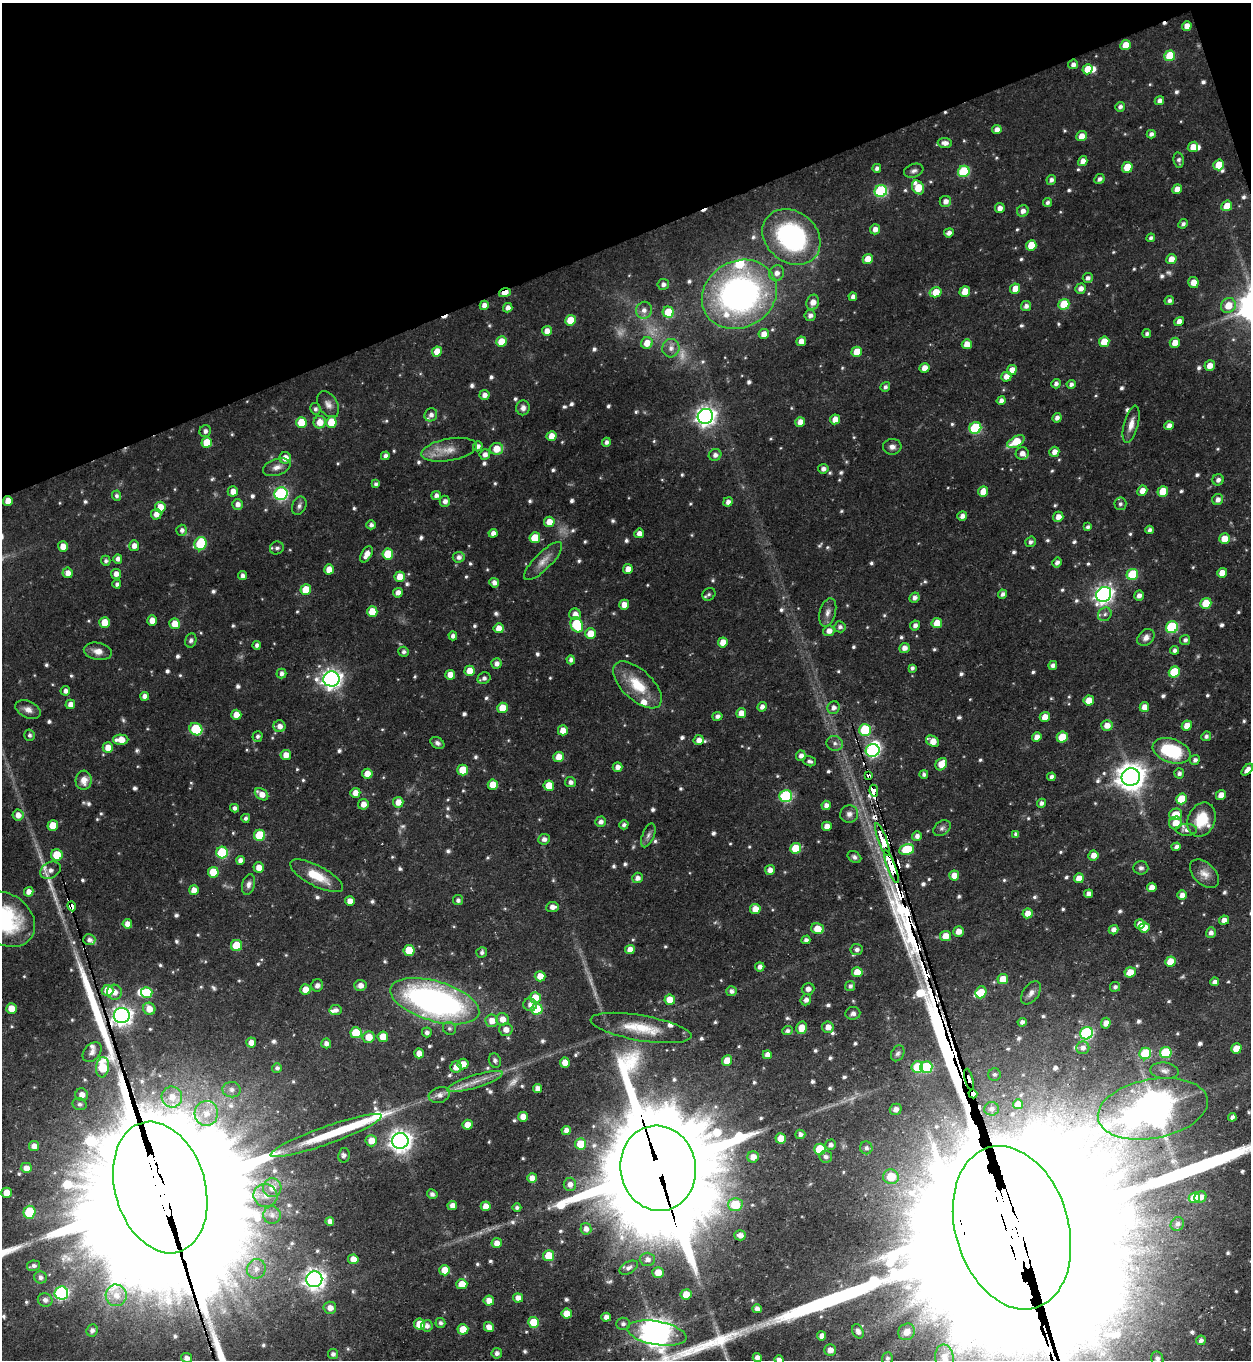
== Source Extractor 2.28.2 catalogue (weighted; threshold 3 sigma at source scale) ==
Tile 3 of 4 x 4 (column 3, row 1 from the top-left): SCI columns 2772-4020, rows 4073-5430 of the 5415 x 5430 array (HDU 1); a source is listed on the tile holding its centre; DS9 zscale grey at full resolution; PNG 1253 x 1362 px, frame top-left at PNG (2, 3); each listed source drawn as its Kron ellipse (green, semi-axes under 4 px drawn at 4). Shown black and unused: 18% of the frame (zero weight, under 3 of 5 exposures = <1% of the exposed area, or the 3 px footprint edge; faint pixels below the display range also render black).
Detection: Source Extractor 2.28.2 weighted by HDU 2 'WHT'; one run over the whole footprint, this tile lists its part. Background 0.0433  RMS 0.004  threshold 0.0181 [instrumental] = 3 sigma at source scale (4.5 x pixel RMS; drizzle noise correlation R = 1.50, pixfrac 1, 0.05/0.05 arcsec/px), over >= 5 px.
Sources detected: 823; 9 too faint to see at this stretch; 9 inside a brighter object's white glare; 8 cosmic-ray / hot-pixel residue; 5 long thin detections or spike segments (spike, bleed or trail) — neither listed nor drawn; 16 inside a brighter listed object's ellipse — not listed separately; of the other 776, all 500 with FLUX_AUTO >= 1.11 (the completeness limit of this list) listed and drawn (276 fainter detections not listed), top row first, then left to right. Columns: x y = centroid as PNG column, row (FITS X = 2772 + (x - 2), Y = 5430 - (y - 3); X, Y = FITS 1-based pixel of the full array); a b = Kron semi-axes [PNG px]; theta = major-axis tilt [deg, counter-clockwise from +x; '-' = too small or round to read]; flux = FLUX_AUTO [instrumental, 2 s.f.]
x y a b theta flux
1187 26 5 4 - 3.3
1125 45 5 5 - 6.5
1170 56 5 5 - 15
1073 64 5 5 - 1.8
1087 69 5 5 - 7.3
1159 101 5 4 - 1.8
1120 107 5 4 - 1.5
997 130 5 4 - 2.5
1151 134 4 4 - 1.6
1081 136 5 5 - 4.1
945 143 7 5 -7 2.4
1193 147 5 5 - 4.3
1179 160 7 5 -80 1.3
1083 161 5 4 - 2.8
1219 165 5 5 - 8.6
1127 167 5 5 - 9.5
877 168 4 4 - 1.5
914 171 10 6 20 1.5
964 171 6 5 - 27
1099 179 5 4 - 1.4
1051 180 5 4 - 1.5
918 187 7 5 -58 11
1177 189 5 4 - 3.5
881 191 6 6 - 43
945 201 6 5 - 2.4
1047 203 4 4 - 1.2
1227 206 5 5 - 6.2
1000 208 5 5 - 2.1
1023 211 6 5 - 2.4
1183 224 5 4 - 1.2
875 229 5 5 - 2.5
949 233 5 4 - 2
791 237 31 25 -39 61
1151 238 4 4 - 1.1
1031 245 5 5 - 7.7
868 259 5 5 - 4.9
1171 259 5 5 - 4.1
777 273 8 7 - 2.6
1088 278 5 5 - 1.5
1193 283 5 5 - 3.5
663 284 6 5 - 1.7
1015 289 5 5 - 5.5
1081 289 5 5 - 2.3
965 291 5 5 - 6.4
936 292 6 5 - 7.3
505 293 6 4 17 5.4
739 294 39 33 29 150
853 297 4 4 - 1.7
1169 300 5 4 - 1.4
813 302 8 6 73 3.7
1064 304 5 5 - 13
484 305 4 4 - 3
1228 305 8 7 - 6.4
1026 306 5 5 - 1.7
508 308 5 4 - 2.3
644 310 8 8 - 2.3
668 312 5 5 - 12
810 315 5 5 - 1.7
570 320 5 5 - 8.9
1179 321 5 4 - 2.9
547 331 5 5 - 3.3
764 334 5 5 - 3.6
1147 334 4 4 - 1.1
801 341 5 5 - 3.5
501 342 5 5 - 8
1104 342 5 5 - 7.1
647 343 6 5 - 5.4
1175 343 5 5 - 4.4
967 344 5 5 - 4.6
671 348 9 8 - 2.6
437 352 5 5 - 5.9
857 352 5 5 - 7.4
1210 366 5 5 - 3.6
924 368 5 4 - 3.7
1012 370 5 4 - 3.7
1006 377 5 5 - 3
1056 384 5 4 - 1.4
1071 384 4 4 - 1.4
885 387 5 4 - 1.2
484 395 5 5 - 2.3
1001 401 4 4 - 2
328 404 14 9 -57 2.6
523 408 7 6 - 1.9
315 409 6 5 - 1.2
431 415 7 6 - 1.9
705 416 8 7 - 210
1057 418 5 4 - 1.7
835 419 5 5 - 4.1
301 422 5 5 - 10
320 422 6 6 - 5.5
331 422 5 5 - 9.4
800 422 5 5 - 3.9
1131 424 19 7 75 3.8
1169 426 5 4 - 2.5
975 428 6 5 - 32
205 431 6 5 - 1.2
551 436 5 5 - 5.1
207 442 5 5 - 7.8
606 442 4 4 - 1.5
1016 442 9 5 30 10
478 446 5 4 - 1.8
892 447 9 8 - 2
496 449 7 6 - 6.1
449 450 28 11 10 6.9
1054 452 5 5 - 2.9
1022 453 6 6 - 2.2
485 454 5 5 - 2.1
715 455 6 6 - 1.9
385 456 4 4 - 1.7
285 458 6 5 - 3.7
277 467 14 8 17 2.7
823 469 5 4 - 1.6
1218 480 6 5 - 1.7
376 484 4 4 - 1.2
233 491 5 5 - 3.6
1142 491 5 5 - 3.5
1163 491 5 5 - 9.7
983 492 5 5 - 5.3
281 494 6 6 - 64
436 495 5 4 - 1.7
116 496 5 4 - 1.1
1218 499 5 5 - 2.1
8 501 5 5 - 4.5
445 501 5 5 - 2
728 502 5 4 - 2
237 504 5 5 - 2.2
1120 504 6 6 - 1.4
299 506 9 7 68 1.5
160 507 5 5 - 6.1
156 514 5 5 - 2.8
962 516 5 4 - 2.1
1058 517 5 5 - 2.9
549 522 5 5 - 4.8
371 525 5 4 - 1.4
1088 527 4 3 - 1.2
182 530 5 5 - 1.4
1150 530 4 4 - 1.4
493 533 4 4 - 2
639 533 5 4 - 2.6
535 538 5 5 - 11
1224 539 5 5 - 6.2
1030 542 5 5 - 1.3
200 544 7 6 - 21
63 546 5 5 - 4.3
134 546 5 5 - 2.6
277 548 7 6 - 1.3
366 554 9 5 60 3.7
388 554 5 5 - 14
459 557 6 5 - 1.8
118 559 4 4 - 1.7
106 561 5 5 - 1.1
543 561 25 8 45 4.4
1057 563 5 4 - 1.6
329 569 5 5 - 4.5
628 569 5 4 - 3.7
68 573 5 5 - 3
1222 573 5 4 - 4.4
116 574 5 5 - 2.6
1132 574 6 5 - 20
243 576 4 4 - 1.7
400 577 5 5 - 6.2
494 583 5 4 - 2.1
117 584 4 4 - 1.2
306 590 5 5 - 9.5
398 593 5 5 - 2.6
709 594 7 6 - 1.1
1002 594 4 4 - 1.4
1104 594 8 7 - 190
1139 596 5 4 - 1.9
914 598 5 4 - 1.7
1206 603 5 5 - 12
624 605 5 5 - 3.9
372 612 5 5 - 9.1
828 612 14 8 75 2.6
575 614 6 5 - 2.8
1105 614 7 6 - 1.4
152 620 5 5 - 4.5
104 622 5 5 - 7
937 623 5 5 - 6.1
175 624 5 5 - 6.5
577 625 8 5 -67 26
915 625 5 4 - 1.8
840 627 5 5 - 1.4
1172 627 6 5 - 37
499 628 5 5 - 4.2
829 631 5 5 - 2.9
590 634 5 5 - 7.2
453 636 4 4 - 1.7
1146 637 9 7 45 2.3
191 640 7 5 76 1.3
1185 640 5 5 - 1.4
723 642 5 5 - 4.8
257 645 4 4 - 1.4
904 648 5 5 - 2.5
1175 650 4 4 - 1.4
98 651 14 8 -11 3.7
404 652 5 5 - 1.3
571 660 4 4 - 1.5
496 664 5 5 - 2.1
1053 665 4 4 - 1.4
912 668 4 4 - 1.1
470 671 5 5 - 5.5
1174 672 6 5 - 17
281 673 5 5 - 1.5
450 675 5 5 - 4.3
484 678 7 5 31 1.6
331 679 8 7 - 230
637 685 30 15 -43 14
65 691 5 4 - 1.9
145 696 4 4 - 2.5
1089 700 5 5 - 5.6
70 704 5 4 - 2.9
762 707 5 4 - 2
1144 707 5 4 - 3.5
502 708 5 5 - 7.5
833 708 6 6 - 1.9
28 709 13 8 -24 2.9
741 713 5 5 - 3.6
236 715 5 5 - 5.2
717 716 5 4 - 1.4
1045 717 5 5 - 5.6
1107 725 6 5 - 3.8
279 726 6 6 - 2.7
1187 726 5 5 - 4.8
196 729 7 6 - 23
563 730 5 5 - 4.4
865 730 6 6 - 24
29 735 5 5 - 1.2
258 736 5 5 - 1.2
1206 736 5 4 - 1.2
1037 737 5 4 - 2.8
1062 737 5 5 - 10
121 740 7 5 -1 6.1
699 740 5 5 - 2.7
932 741 7 5 -28 4.4
437 743 7 5 -33 1.3
835 743 8 7 - 1.7
108 748 5 5 - 5.8
873 750 7 6 - 70
1171 751 20 12 -19 26
286 755 5 5 - 3.9
801 756 5 5 - 2.1
559 757 5 5 - 5.5
1195 760 5 4 - 1.5
809 761 6 5 - 1.2
941 764 6 5 - 5.7
617 767 5 5 - 2.3
463 770 5 5 - 10
1247 770 7 4 47 2.5
1179 773 5 5 - 1.5
367 774 5 5 - 5.4
924 774 4 4 - 1.2
869 776 4 4 - 4.5
1051 777 4 4 - 1.4
1131 777 9 8 - 560
84 780 9 8 - 4.1
570 782 5 5 - 1.6
493 785 5 5 - 6.6
549 786 5 5 - 8.1
874 791 6 4 -82 38
355 793 5 5 - 3.8
261 794 7 5 -36 4
1221 795 5 4 - 3.5
786 796 6 6 - 42
1181 799 5 5 - 12
398 802 5 5 - 4
1041 803 4 4 - 1.6
363 804 5 5 - 3.2
826 805 5 4 - 2.1
235 808 4 4 - 1.6
849 814 9 8 - 2.2
1176 814 6 5 - 5.9
18 815 5 5 - 3.2
246 818 4 4 - 1.2
1202 819 17 13 66 12
600 822 5 5 - 1.9
1175 823 6 6 - 5.5
53 825 5 5 - 8.1
624 825 5 4 - 1.3
827 826 5 5 - 3.7
942 828 9 6 37 1.4
1186 830 10 6 0 1.8
1016 834 4 4 - 1.3
260 835 5 5 - 17
648 835 12 6 68 1.6
917 836 5 5 - 1.8
544 839 6 5 - 1.9
882 839 17 4 -70 110
1176 847 5 4 - 1.5
796 848 5 5 - 11
907 850 8 5 11 16
222 853 6 6 - 26
57 855 6 5 - 12
1093 855 5 5 - 3.2
854 857 7 5 -34 1.1
240 860 4 4 - 2.2
891 866 18 4 -69 180
259 868 5 5 - 4.1
1141 868 7 7 - 1.3
50 870 11 8 29 2.6
770 870 5 5 - 2.5
213 872 5 5 - 11
1204 874 17 11 -43 4.1
954 875 5 5 - 4.5
317 876 29 10 -27 10
637 878 5 5 - 2.2
1079 878 5 4 - 4.7
249 884 10 6 75 1.8
1152 887 5 4 - 3.2
194 890 5 5 - 4.1
29 892 5 4 - 2.7
1089 894 4 4 - 2.2
1182 895 5 4 - 2.9
458 900 5 5 - 1.4
350 901 5 5 - 3.7
72 906 5 3 - 26
552 907 6 5 - 2.5
755 909 5 5 - 5.1
1028 913 5 5 - 4.1
5 919 33 25 -35 41
1224 920 5 4 - 2.7
127 924 5 4 - 3.1
1140 924 5 4 - 3.3
1144 928 5 5 - 4.6
818 929 6 5 - 7
1113 930 5 4 - 2
958 931 5 5 - 3.6
1211 933 5 5 - 1.7
945 936 5 5 - 5.5
89 940 6 5 - 1.6
806 940 4 4 - 1.4
237 945 5 5 - 13
630 949 5 5 - 4
857 949 6 5 - 1.6
409 950 5 5 - 12
482 953 5 5 - 1.1
1170 962 5 5 - 7.2
760 967 5 4 - 1.8
857 972 5 5 - 6.5
1130 972 5 5 - 6.6
540 976 5 5 - 4.7
1003 979 5 5 - 6
1214 982 4 4 - 1.6
317 985 6 6 - 1.7
360 985 6 5 - 2.8
850 986 5 5 - 1.4
1115 987 5 5 - 1.2
305 989 5 5 - 5.1
808 989 6 6 - 1.8
107 990 6 5 - 7.4
731 991 5 5 - 1.6
114 992 7 7 - 3.2
147 992 6 5 - 12
981 992 6 5 - 7.4
1031 993 13 8 54 2.3
535 998 5 5 - 8
670 1000 5 5 - 6.4
806 1000 6 5 - 1.9
435 1001 46 20 -16 160
530 1005 7 6 - 2.2
11 1008 5 5 - 6.6
149 1009 6 6 - 5.1
537 1009 5 5 - 17
335 1010 6 5 - 1.7
853 1013 7 6 - 1.6
122 1016 8 7 - 230
502 1019 6 6 - 3.8
492 1021 6 6 - 4.3
1022 1022 4 4 - 1.4
1106 1023 5 5 - 2.8
828 1027 6 5 - 3.2
449 1028 7 6 - 1.2
641 1028 51 12 -10 15
802 1028 6 5 - 6.2
506 1030 7 6 - 3.1
787 1031 5 4 - 1.2
427 1032 5 5 - 1.4
356 1033 5 5 - 13
1087 1033 6 6 - 52
369 1037 6 6 - 5.8
383 1037 5 5 - 6.2
251 1043 5 5 - 3.5
326 1043 5 5 - 1.9
1083 1048 6 6 - 1.9
1236 1048 5 5 - 6
92 1052 11 8 47 1.9
419 1053 5 5 - 4.2
898 1053 8 6 60 1.3
1166 1053 6 5 - 24
1145 1054 6 5 - 18
767 1055 4 4 - 2.6
495 1060 7 6 - 1.3
727 1061 5 5 - 6.7
565 1062 5 5 - 4.7
463 1064 5 5 - 3.9
103 1067 10 6 82 19
456 1067 6 5 - 3.7
917 1067 6 5 - 13
926 1067 6 6 - 26
277 1068 5 5 - 1.3
1164 1071 14 8 -6 2.5
994 1074 6 6 - 1.3
969 1079 11 3 -76 420
475 1082 29 6 17 5.5
537 1088 4 4 - 2.7
232 1090 9 7 -7 2.3
973 1094 4 4 - 1000
82 1095 6 6 - 3.3
439 1095 11 7 16 2.5
172 1097 10 10 - 5.7
80 1104 7 6 - 1.4
1018 1104 5 5 - 4.1
896 1109 6 5 - 2.3
991 1109 7 6 - 1.5
1153 1109 55 29 11 1200
206 1113 12 12 - 6.1
523 1117 5 5 - 4.5
1232 1117 4 3 - 1.3
468 1125 5 5 - 4.6
566 1130 4 4 - 2.2
800 1134 5 4 - 1.4
326 1136 59 8 20 17
781 1139 5 5 - 7.1
371 1141 6 5 - 5.3
400 1141 8 8 - 310
580 1144 5 5 - 9
831 1145 5 5 - 1.4
34 1146 5 5 - 2.9
866 1148 6 6 - 1.4
820 1149 6 5 - 18
344 1155 7 5 79 1.3
753 1157 6 5 - 3.9
826 1157 6 6 - 1.4
26 1168 6 5 - 3.2
658 1168 43 38 -79 13000
891 1177 8 7 - 14
532 1178 5 5 - 3.8
570 1184 7 6 - 2.3
160 1187 67 45 -74 54000
272 1188 9 9 - 4.3
6 1193 5 5 - 5.7
432 1194 5 5 - 1.3
265 1195 12 11 - 4.2
1200 1197 6 5 - 2.8
1194 1198 6 5 - 9.8
452 1205 5 4 - 2.6
735 1205 7 6 - 14
486 1206 5 5 - 4.2
517 1207 4 4 - 1.2
29 1212 6 6 - 18
272 1215 9 8 - 2.4
330 1221 4 4 - 2.1
1177 1224 7 6 - 1.8
1012 1228 83 56 -73 130000
586 1229 6 5 - 2.1
740 1235 6 5 - 2.3
497 1243 5 5 - 3.3
549 1256 5 5 - 8.8
353 1259 5 5 - 4.3
647 1259 7 6 - 2.3
34 1266 7 5 11 1.3
629 1268 10 5 30 1.8
256 1269 10 9 - 3.4
445 1270 5 5 - 6.6
658 1272 5 5 - 5.4
40 1277 6 6 - 1.5
314 1279 8 8 - 240
462 1284 5 5 - 7.2
61 1293 7 6 - 65
686 1294 5 5 - 6.2
116 1295 11 10 - 4
518 1298 5 4 - 2.9
45 1300 7 6 - 2.1
489 1301 5 5 - 3.6
330 1308 6 6 - 3.4
757 1309 4 4 - 2
567 1314 5 5 - 5.6
606 1317 5 4 - 2.4
534 1322 5 5 - 12
440 1323 5 5 - 1.1
420 1324 5 5 - 7.5
623 1324 7 6 - 1.4
427 1326 5 5 - 2.1
489 1327 5 4 - 3.2
463 1329 5 5 - 7.2
92 1330 6 5 - 1.7
858 1331 7 5 -67 1.9
907 1332 9 8 - 5.5
657 1333 30 11 -10 750
822 1336 4 4 - 2.6
1201 1340 5 4 - 1.6
830 1350 5 5 - 3.4
497 1353 5 5 - 1.6
333 1354 5 5 - 1.5
757 1357 4 4 - 2
944 1357 13 9 -83 4.2
186 1358 5 5 - 2.2
887 1358 6 5 - 1.2
1157 1359 7 6 - 1.8
779 1360 4 4 - 2
Overlapping masked pixels (flux is a lower limit): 13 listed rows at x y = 505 293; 8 501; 869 776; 874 791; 882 839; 891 866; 72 906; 122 1016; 969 1079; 973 1094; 658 1168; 160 1187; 1012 1228
Isophote crosses this tile's border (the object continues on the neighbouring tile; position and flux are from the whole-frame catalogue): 9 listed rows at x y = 1247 770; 5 919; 1153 1109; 160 1187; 1012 1228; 657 1333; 944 1357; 1157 1359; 779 1360